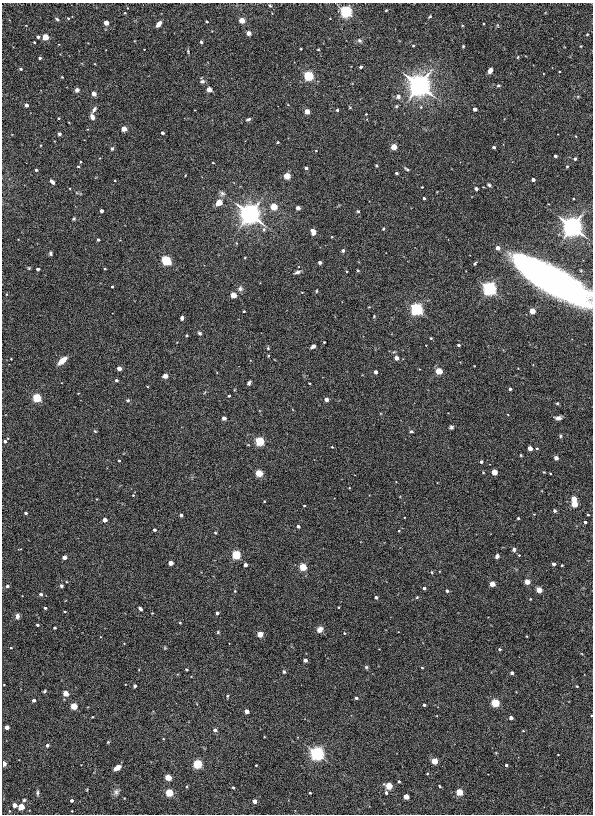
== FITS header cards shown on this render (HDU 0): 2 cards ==
NAXIS1  =                  591
NAXIS2  =                  812

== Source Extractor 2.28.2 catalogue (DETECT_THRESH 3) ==
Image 591 x 812 px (HDU 0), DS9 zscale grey, 1 PNG px = 1 image px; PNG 595 x 816 px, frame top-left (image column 1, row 812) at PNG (2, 3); no overlay
Background 4.01e-04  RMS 0.0056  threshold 0.0169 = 3 sigma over >= 5 px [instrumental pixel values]
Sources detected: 270; all 270 listed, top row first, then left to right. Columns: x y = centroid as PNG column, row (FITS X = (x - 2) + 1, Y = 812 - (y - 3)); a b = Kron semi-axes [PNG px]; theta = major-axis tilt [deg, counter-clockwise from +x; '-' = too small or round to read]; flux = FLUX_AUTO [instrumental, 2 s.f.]
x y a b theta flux
270 5 5 3 - 0.4
386 10 3 3 - 0.34
346 11 4 4 - 210
125 13 3 3 - 0.28
430 17 4 3 - 0.4
68 18 4 3 - 0.29
57 19 6 4 -37 0.55
242 20 4 3 - 13
207 22 3 3 - 0.65
106 23 4 3 - 8.1
484 23 3 3 - 0.46
159 24 5 4 - 3.2
497 25 5 3 - 0.38
248 33 4 3 - 5.9
587 34 3 3 - 0.3
38 37 3 3 - 1.2
45 37 4 4 - 20
359 40 7 6 - 0.94
34 42 3 3 - 0.43
201 42 4 3 - 0.5
413 45 4 2 - 0.33
463 46 3 2 - 0.36
581 46 2 2 - 0.27
301 49 3 2 - 0.25
318 50 3 2 - 0.29
188 51 6 3 -82 0.45
518 57 5 3 - 0.33
40 58 3 3 - 0.89
361 67 3 3 - 0.77
21 69 3 3 - 0.64
490 70 4 4 - 2.9
308 76 4 4 - 100
62 77 3 3 - 0.26
202 81 7 5 4 0.91
419 85 6 5 - 1200
498 86 7 3 1 0.54
209 89 4 3 - 9.4
77 90 4 4 - 1.4
94 94 4 4 - 3.3
398 96 7 6 - 1.4
26 105 3 3 - 3.4
288 105 5 3 - 0.25
396 106 5 4 - 0.5
350 107 5 3 - 0.3
421 107 5 4 - 0.48
94 109 9 5 58 1.1
475 109 3 3 - 3.6
337 110 3 3 - 0.84
307 111 4 3 - 11
366 114 2 2 - 0.23
92 117 6 4 -71 1.6
59 118 3 3 - 0.33
248 119 6 4 27 0.66
124 129 4 3 - 12
162 133 3 3 - 1.4
59 134 4 4 - 0.56
575 136 4 2 - 0.24
278 142 3 2 - 0.43
41 145 3 2 - 0.28
394 147 4 3 - 16
494 147 3 3 - 1.3
112 149 5 4 - 0.64
316 151 4 2 - 0.24
555 156 3 3 - 1.4
575 159 3 3 - 0.65
213 163 3 2 - 0.23
376 165 4 4 - 0.45
78 166 4 3 - 0.4
567 166 4 3 - 0.35
306 168 3 3 - 1.4
407 169 7 3 -30 0.64
36 170 3 3 - 0.88
396 173 3 3 - 0.95
287 176 4 4 - 23
115 180 2 2 - 0.31
533 180 3 3 - 1.9
52 182 6 3 -48 1.2
489 185 6 4 -38 0.59
422 187 3 2 - 0.28
476 189 3 3 - 2.1
222 193 8 7 - 1.1
424 198 3 3 - 0.88
219 202 4 4 - 17
274 207 4 4 - 27
298 208 4 3 - 3.8
101 211 3 3 - 2.5
358 211 4 3 - 0.41
250 214 6 5 - 640
74 219 3 3 - 0.49
572 227 6 5 - 580
264 229 7 5 76 0.9
383 229 4 4 - 0.44
313 232 5 4 - 3.1
98 240 3 3 - 0.9
498 248 4 3 - 4.1
343 250 4 4 - 0.72
51 253 5 4 - 0.67
245 258 3 3 - 0.31
166 260 5 4 - 95
320 262 3 3 - 2
475 264 4 3 - 0.7
29 268 4 4 - 0.38
38 269 4 3 - 0.98
105 269 3 2 - 0.38
358 270 4 3 - 0.35
347 271 3 2 - 0.31
297 272 8 4 14 1.1
553 281 60 17 -29 280
112 287 3 3 - 0.56
240 288 7 7 - 1.2
489 288 4 4 - 350
316 291 4 3 - 0.4
6 294 3 3 - 0.36
233 295 4 4 - 17
417 309 4 4 - 240
244 311 3 2 - 0.33
532 311 4 3 - 13
374 316 4 4 - 0.38
182 318 4 3 - 1.1
200 333 6 5 - 0.6
187 335 3 3 - 0.46
431 338 3 3 - 0.47
324 342 3 3 - 0.41
459 345 3 3 - 1
313 346 5 3 - 1.1
268 348 5 4 - 0.41
396 358 4 3 - 4.8
11 359 2 2 - 0.29
62 360 8 4 41 5.2
474 366 2 2 - 0.25
119 368 4 3 - 4.8
439 371 4 4 - 27
376 372 3 3 - 2.6
165 376 4 4 - 6.3
116 380 3 3 - 0.85
249 383 4 3 - 0.81
510 389 3 3 - 1.2
229 396 3 3 - 0.59
37 398 4 4 - 69
326 399 4 3 - 4.3
128 400 5 4 - 0.52
557 403 5 4 - 0.42
224 418 4 3 - 3.9
558 418 7 5 1 1.4
451 427 4 4 - 0.71
95 431 5 4 - 0.42
411 431 4 4 - 0.66
560 436 5 4 - 0.5
8 438 3 2 - 0.26
5 441 3 3 - 0.97
260 441 4 4 - 79
332 447 3 3 - 0.31
530 448 4 3 - 6.5
537 448 3 3 - 0.46
521 455 3 2 - 0.33
556 458 4 3 - 3.8
119 460 3 2 - 0.43
481 462 3 3 - 1.2
483 472 3 3 - 0.34
494 472 4 3 - 14
259 473 4 4 - 34
550 473 3 2 - 0.39
133 495 4 4 - 0.34
574 499 4 4 - 12
264 501 3 2 - 0.29
574 504 4 4 - 21
304 506 3 2 - 0.45
555 511 3 3 - 1.3
26 513 3 3 - 0.78
181 515 3 3 - 1.7
588 515 3 3 - 0.46
518 518 3 3 - 0.47
105 520 4 3 - 4.9
585 522 3 3 - 0.89
298 526 3 3 - 1.8
154 530 3 3 - 0.93
399 531 3 3 - 0.3
215 533 4 3 - 0.38
514 550 5 5 - 0.88
236 554 4 4 - 71
519 555 3 2 - 0.29
497 556 4 4 - 0.92
64 557 4 3 - 4.6
170 563 4 3 - 7.2
554 564 3 3 - 2.2
245 565 3 3 - 2.6
562 565 3 2 - 0.42
303 567 4 4 - 33
432 572 5 3 - 0.35
527 581 4 4 - 11
492 584 4 4 - 13
7 586 4 3 - 0.78
61 586 5 4 - 0.66
424 588 3 3 - 1.1
539 590 4 3 - 15
235 591 4 4 - 0.35
447 591 4 3 - 0.57
41 594 3 3 - 1.5
376 597 3 3 - 1.4
417 597 4 3 - 0.33
530 599 4 2 - 0.22
339 607 3 2 - 0.31
45 608 3 3 - 0.86
140 609 4 3 - 1
65 612 3 2 - 0.28
217 613 3 3 - 1.4
17 616 5 4 - 1.7
180 623 3 3 - 0.3
37 625 3 3 - 0.74
54 628 3 3 - 0.68
320 629 7 6 - 2.1
218 632 4 4 - 0.42
344 633 4 3 - 0.36
260 634 4 3 - 13
11 648 3 2 - 0.35
165 648 5 4 - 0.38
500 649 3 3 - 0.89
305 660 4 3 - 3
366 667 5 4 - 0.58
422 668 3 2 - 0.34
186 669 3 3 - 0.76
284 672 5 4 - 0.54
512 673 3 3 - 1.8
4 685 2 2 - 0.26
135 686 3 3 - 1.5
577 686 3 2 - 0.31
44 691 4 2 - 0.5
65 693 4 3 - 12
227 696 4 3 - 0.47
356 698 3 3 - 1.3
34 700 3 3 - 1.5
495 703 4 4 - 46
424 705 3 3 - 1.2
74 706 4 4 - 25
246 711 4 3 - 5.9
92 717 2 2 - 0.32
511 718 3 3 - 3.1
7 727 4 3 - 3.5
215 730 3 3 - 1.9
523 731 4 3 - 0.29
163 739 3 2 - 0.25
108 742 4 3 - 0.38
47 745 4 4 - 0.78
317 753 4 4 - 340
558 755 3 2 - 0.21
434 761 4 4 - 20
3 763 4 3 - 10
197 764 4 4 - 66
256 765 3 2 - 0.35
506 765 3 3 - 0.92
117 768 6 4 29 2.8
168 777 4 4 - 20
399 781 3 3 - 0.79
389 786 4 4 - 23
440 786 4 3 - 0.34
187 787 4 3 - 0.41
233 788 4 3 - 0.54
116 792 9 8 - 1.3
459 792 4 4 - 28
37 793 7 4 -85 0.73
169 793 4 4 - 35
310 793 3 3 - 0.55
386 793 4 3 - 0.82
406 797 4 4 - 11
24 800 4 4 - 0.52
72 800 3 3 - 1.4
254 801 4 3 - 4.8
15 805 4 3 - 4.7
21 807 4 4 - 16
9 811 3 3 - 0.34
At the frame edge (FLAGS 8, measured only in part): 2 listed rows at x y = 553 281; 3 763